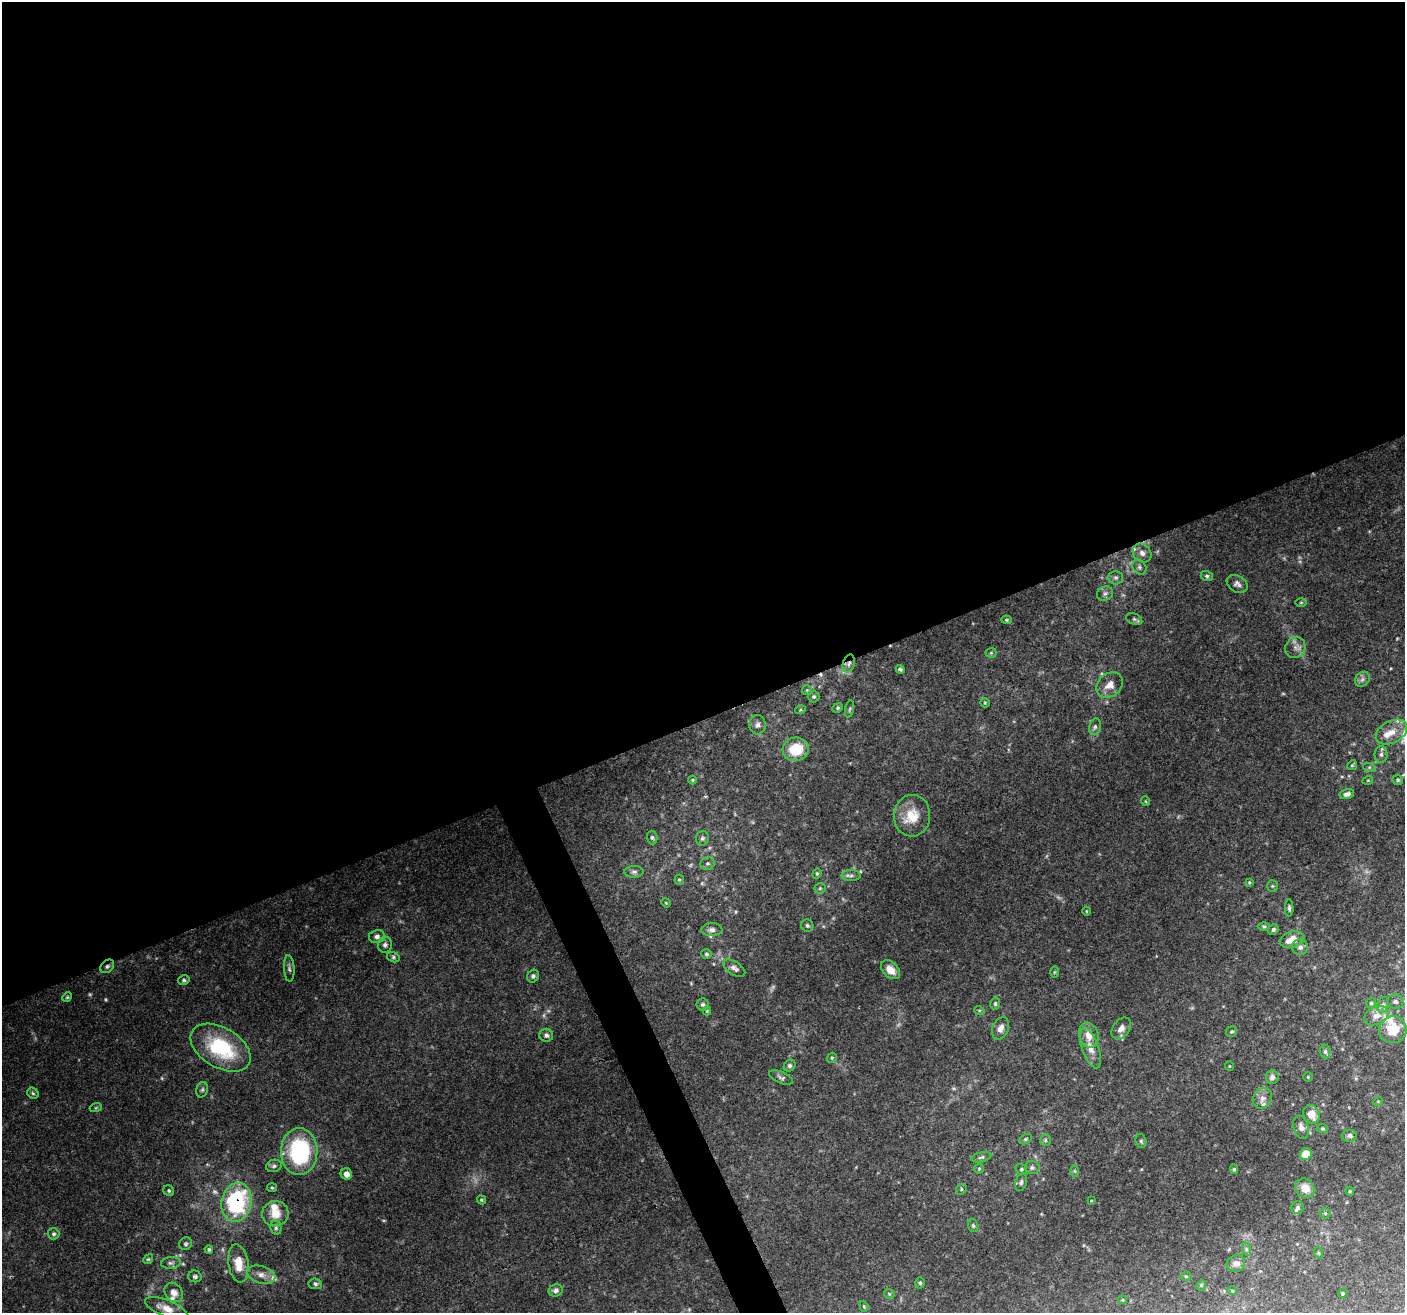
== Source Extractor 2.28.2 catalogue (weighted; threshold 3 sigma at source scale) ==
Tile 2 of 4 x 4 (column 2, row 1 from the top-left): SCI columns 1407-2809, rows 4078-5388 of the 5618 x 5474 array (HDU 1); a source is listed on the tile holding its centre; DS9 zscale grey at full resolution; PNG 1407 x 1315 px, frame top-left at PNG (2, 2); each listed source drawn as its Kron ellipse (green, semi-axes under 4 px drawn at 4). Shown black and unused: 56% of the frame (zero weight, under 3 of 4 exposures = <1% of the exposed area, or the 3 px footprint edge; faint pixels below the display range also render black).
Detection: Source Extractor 2.28.2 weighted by HDU 2 'WHT'; one run over the whole footprint, this tile lists its part. Background 0.115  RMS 0.006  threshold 0.0269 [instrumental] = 3 sigma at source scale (4.5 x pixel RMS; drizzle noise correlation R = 1.50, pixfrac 1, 0.0396/0.0396 arcsec/px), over >= 5 px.
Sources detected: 169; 10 too faint to see at this stretch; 1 cosmic-ray / hot-pixel residue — neither listed nor drawn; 11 inside a brighter listed object's ellipse — not listed separately; the other 147 listed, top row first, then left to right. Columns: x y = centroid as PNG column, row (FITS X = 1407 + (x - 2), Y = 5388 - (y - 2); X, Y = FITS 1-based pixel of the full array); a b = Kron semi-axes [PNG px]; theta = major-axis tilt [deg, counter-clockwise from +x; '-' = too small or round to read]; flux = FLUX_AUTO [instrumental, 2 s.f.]
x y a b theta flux
1142 553 10 8 -48 3.4
1139 567 8 6 -52 1.6
1207 576 6 5 - 1.3
1116 577 7 7 - 1.7
1237 584 11 8 -31 2.6
1105 593 8 7 - 1.9
1301 602 6 4 1 0.62
1134 619 8 5 -22 1.2
1006 620 5 4 - 0.82
1295 647 11 9 58 3.8
991 653 5 5 - 0.89
849 663 9 6 73 2.4
900 669 4 3 - 1.1
1362 679 8 6 47 1.9
1109 685 14 11 38 6.1
807 690 5 5 - 0.78
814 697 6 6 - 1.2
985 703 5 4 - 0.68
838 708 6 4 24 0.89
850 709 9 3 79 0.9
800 710 5 3 - 0.75
757 725 9 8 - 2.3
1095 727 8 5 79 1.6
1391 732 17 11 28 7.7
796 749 13 11 15 19
1381 754 8 6 89 2
1352 765 5 4 - 0.81
1369 767 6 4 -18 1.1
693 780 4 4 - 0.6
1368 780 5 3 - 0.57
1398 780 5 5 - 1.2
1347 794 7 4 15 2.2
1145 801 5 3 - 0.54
912 816 21 18 86 14
652 837 7 5 -88 1.3
702 838 7 6 - 1.6
707 863 7 6 - 1.5
634 872 9 6 1 1.8
817 874 5 4 - 0.84
851 876 9 5 0 1.8
679 880 5 4 - 0.78
1249 882 4 4 - 0.63
1272 886 5 5 - 0.88
820 888 5 5 - 0.93
666 903 5 3 - 0.55
1289 908 8 4 -90 1.3
1086 911 4 3 - 0.46
807 926 6 6 - 1.2
1264 926 6 4 -1 0.94
1273 929 5 5 - 1.4
712 930 10 6 3 2.7
377 937 8 6 9 2.3
1292 940 12 8 15 8.1
385 945 8 7 - 1.9
1300 947 8 8 - 2.7
706 954 5 5 - 1
393 957 6 5 - 1.2
107 966 8 5 45 1.5
289 968 13 5 -86 2.1
734 968 12 6 -33 2.9
890 970 11 7 -44 6
1054 972 6 4 89 0.77
533 976 7 5 53 1.5
184 980 6 4 12 1.1
67 997 5 4 - 0.8
1395 1002 8 7 - 1.7
1371 1003 5 5 - 0.92
703 1004 6 6 - 1.5
995 1004 6 4 76 0.95
1383 1005 8 6 68 1.8
979 1010 5 3 - 0.63
707 1011 4 4 - 0.62
1376 1016 13 9 25 5.2
1000 1028 11 8 66 3.9
1121 1028 12 8 53 4.5
1393 1030 14 13 - 14
1232 1032 5 5 - 0.96
546 1035 7 6 - 1.8
1089 1035 13 9 -75 6.6
221 1048 33 20 -30 50
1090 1048 21 8 -70 6.4
1325 1051 7 5 -88 1.3
832 1058 5 4 - 0.76
790 1066 6 5 - 1.3
1229 1066 5 3 - 0.5
781 1077 13 5 -22 1.8
1272 1077 7 6 - 2.5
1308 1077 4 4 - 0.67
202 1090 8 5 74 1.4
33 1093 6 5 - 1.1
1262 1098 11 9 54 3.5
1378 1101 5 3 - 0.48
96 1107 6 4 20 0.78
1311 1114 10 7 -63 7.1
1301 1127 12 7 -72 3.1
1322 1128 5 4 - 0.84
1350 1136 7 6 - 1.6
1025 1139 7 4 27 0.97
1045 1140 6 5 - 1.2
1141 1141 7 5 -74 1.1
299 1152 23 18 90 71
1306 1154 6 6 - 8.3
981 1157 10 5 12 1.4
274 1166 8 6 17 1.6
1032 1167 7 6 - 1.6
979 1169 5 5 - 0.71
1021 1169 6 5 - 1.1
1234 1169 5 4 - 0.91
1075 1171 6 4 -88 0.72
346 1174 6 5 - 3
1021 1182 9 5 70 1.5
272 1188 5 4 - 0.79
1305 1188 10 9 - 8.5
961 1189 6 5 - 0.89
169 1191 6 5 - 1.1
1350 1191 4 4 - 0.73
481 1200 5 4 - 0.82
1091 1201 3 2 - 0.41
237 1202 19 15 76 69
1297 1208 6 6 - 1.5
1325 1213 5 5 - 0.95
275 1214 13 12 - 9.2
973 1226 6 5 - 1.1
276 1228 7 5 -78 1.3
53 1234 6 5 - 1.4
185 1244 7 6 - 1.2
209 1249 4 4 - 1
1246 1249 6 4 -72 0.92
1319 1253 6 3 -71 0.7
148 1259 5 4 - 0.83
171 1263 10 6 6 1.9
238 1263 19 10 -82 11
1236 1264 9 8 - 3.7
261 1275 14 8 -15 4.7
195 1276 7 5 -14 1.6
1186 1276 6 4 -1 0.82
920 1283 5 5 - 1
315 1284 7 5 -6 1.5
1201 1285 5 4 - 0.78
556 1290 7 6 - 2
1232 1291 5 4 - 0.63
174 1292 10 8 -52 4.4
1343 1293 4 4 - 0.94
889 1294 5 4 - 0.82
1123 1300 4 4 - 0.66
864 1306 6 4 -71 0.8
166 1308 22 8 -21 8.4
Overlapping masked pixels (flux is a lower limit): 3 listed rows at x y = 849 663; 107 966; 237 1202